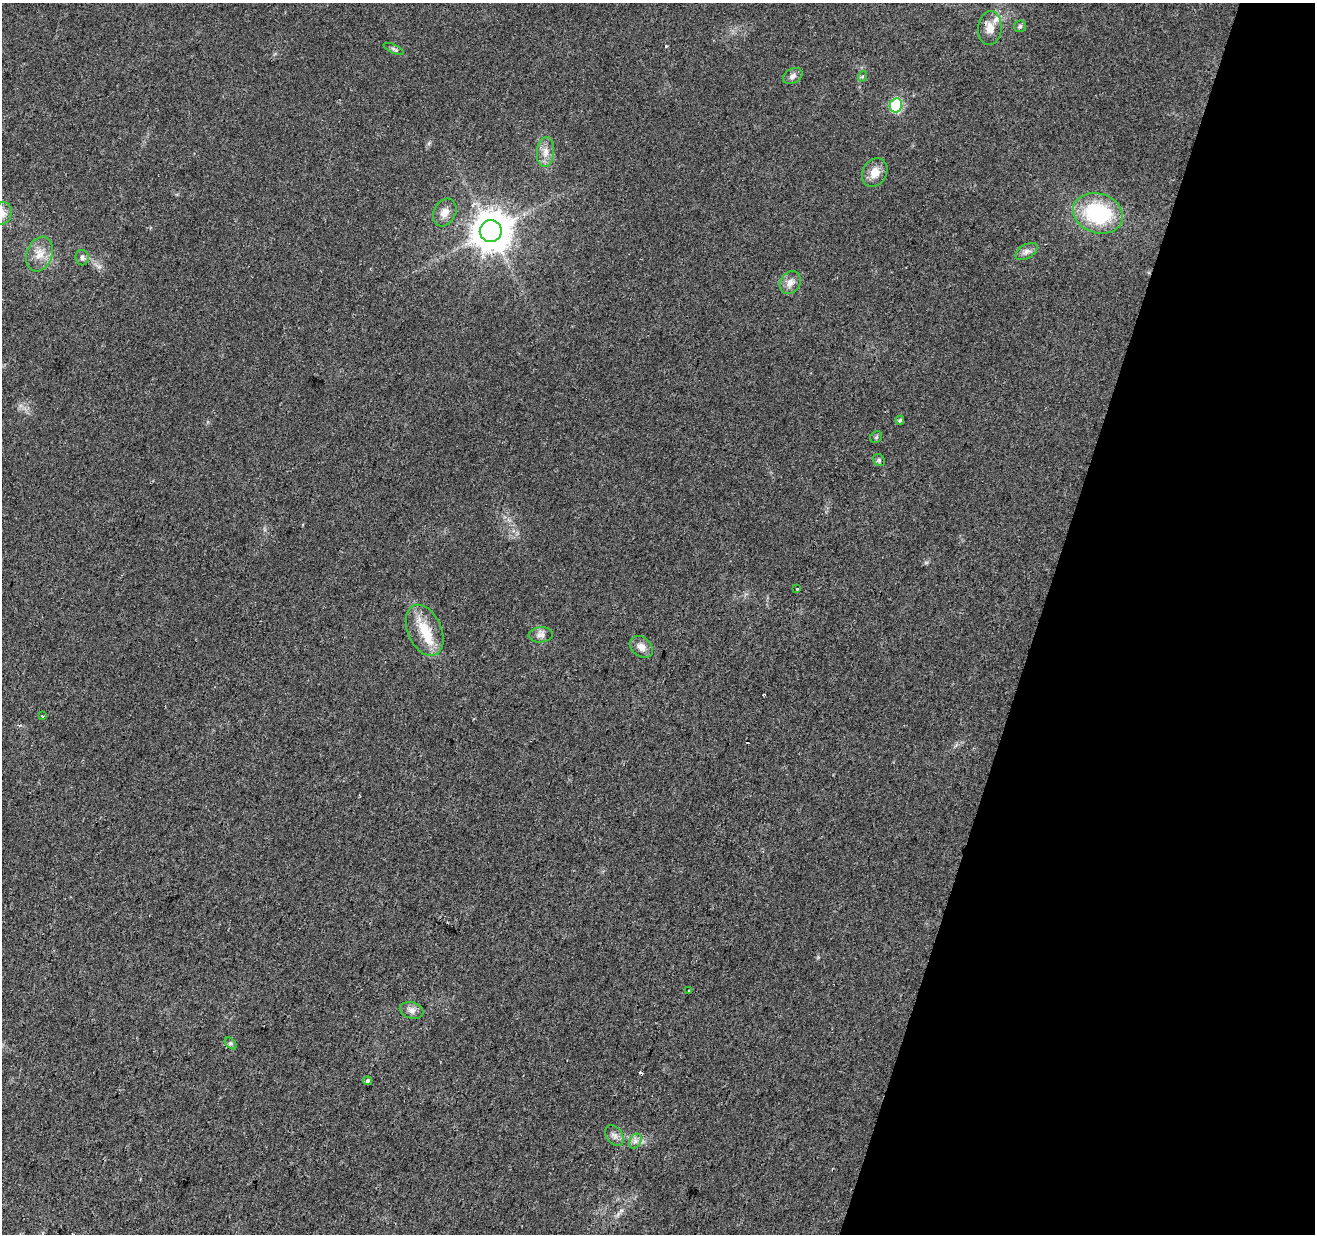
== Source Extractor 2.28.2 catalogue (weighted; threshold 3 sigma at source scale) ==
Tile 8 of 4 x 4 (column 4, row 2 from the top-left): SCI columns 3941-5253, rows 2744-3975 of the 5253 x 5423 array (HDU 1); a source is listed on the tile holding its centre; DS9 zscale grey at full resolution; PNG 1317 x 1236 px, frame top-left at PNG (2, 3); each listed source drawn as its Kron ellipse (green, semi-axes under 4 px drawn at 4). Shown black and unused: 21% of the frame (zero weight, under 2 of 3 exposures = <1% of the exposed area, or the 3 px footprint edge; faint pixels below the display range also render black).
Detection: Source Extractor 2.28.2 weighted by HDU 2 'WHT'; one run over the whole footprint, this tile lists its part. Background 0.0431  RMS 0.0057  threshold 0.0255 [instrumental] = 3 sigma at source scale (4.5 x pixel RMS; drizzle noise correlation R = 1.50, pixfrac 1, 0.0396/0.0396 arcsec/px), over >= 5 px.
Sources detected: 34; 3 cosmic-ray / hot-pixel residue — neither listed nor drawn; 1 inside a brighter listed object's ellipse — not listed separately; the other 30 listed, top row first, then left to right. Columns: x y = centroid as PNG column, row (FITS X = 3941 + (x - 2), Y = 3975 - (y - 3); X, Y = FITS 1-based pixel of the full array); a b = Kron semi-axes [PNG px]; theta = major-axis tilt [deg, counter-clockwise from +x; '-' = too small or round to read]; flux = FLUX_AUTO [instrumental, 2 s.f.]
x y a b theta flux
1020 26 6 5 - 1
990 28 17 11 84 5.8
394 49 11 4 -26 1.3
793 76 10 7 29 2.3
863 76 5 3 - 0.65
896 105 7 6 - 48
545 152 15 8 85 4.8
875 173 15 12 60 6.7
445 213 14 11 62 4.8
1098 213 25 19 -17 48
2 214 12 9 65 5
491 231 11 11 - 1400
1026 251 12 7 31 2.5
40 254 18 12 70 7.5
82 258 8 6 -80 1.6
790 283 12 10 56 4.2
900 420 4 3 - 1.2
876 437 6 5 - 0.91
879 460 6 5 - 1
796 589 4 2 - 0.55
425 630 27 17 -66 16
541 635 12 7 4 2.9
641 647 12 9 -42 4.2
42 716 3 2 - 0.96
688 991 3 2 - 0.52
412 1010 12 8 -17 3
231 1043 7 4 -45 1
368 1081 4 4 - 1.2
614 1136 11 8 -53 2.6
635 1141 8 5 60 2
Isophote crosses this tile's border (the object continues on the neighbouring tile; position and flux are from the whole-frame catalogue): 1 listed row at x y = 2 214